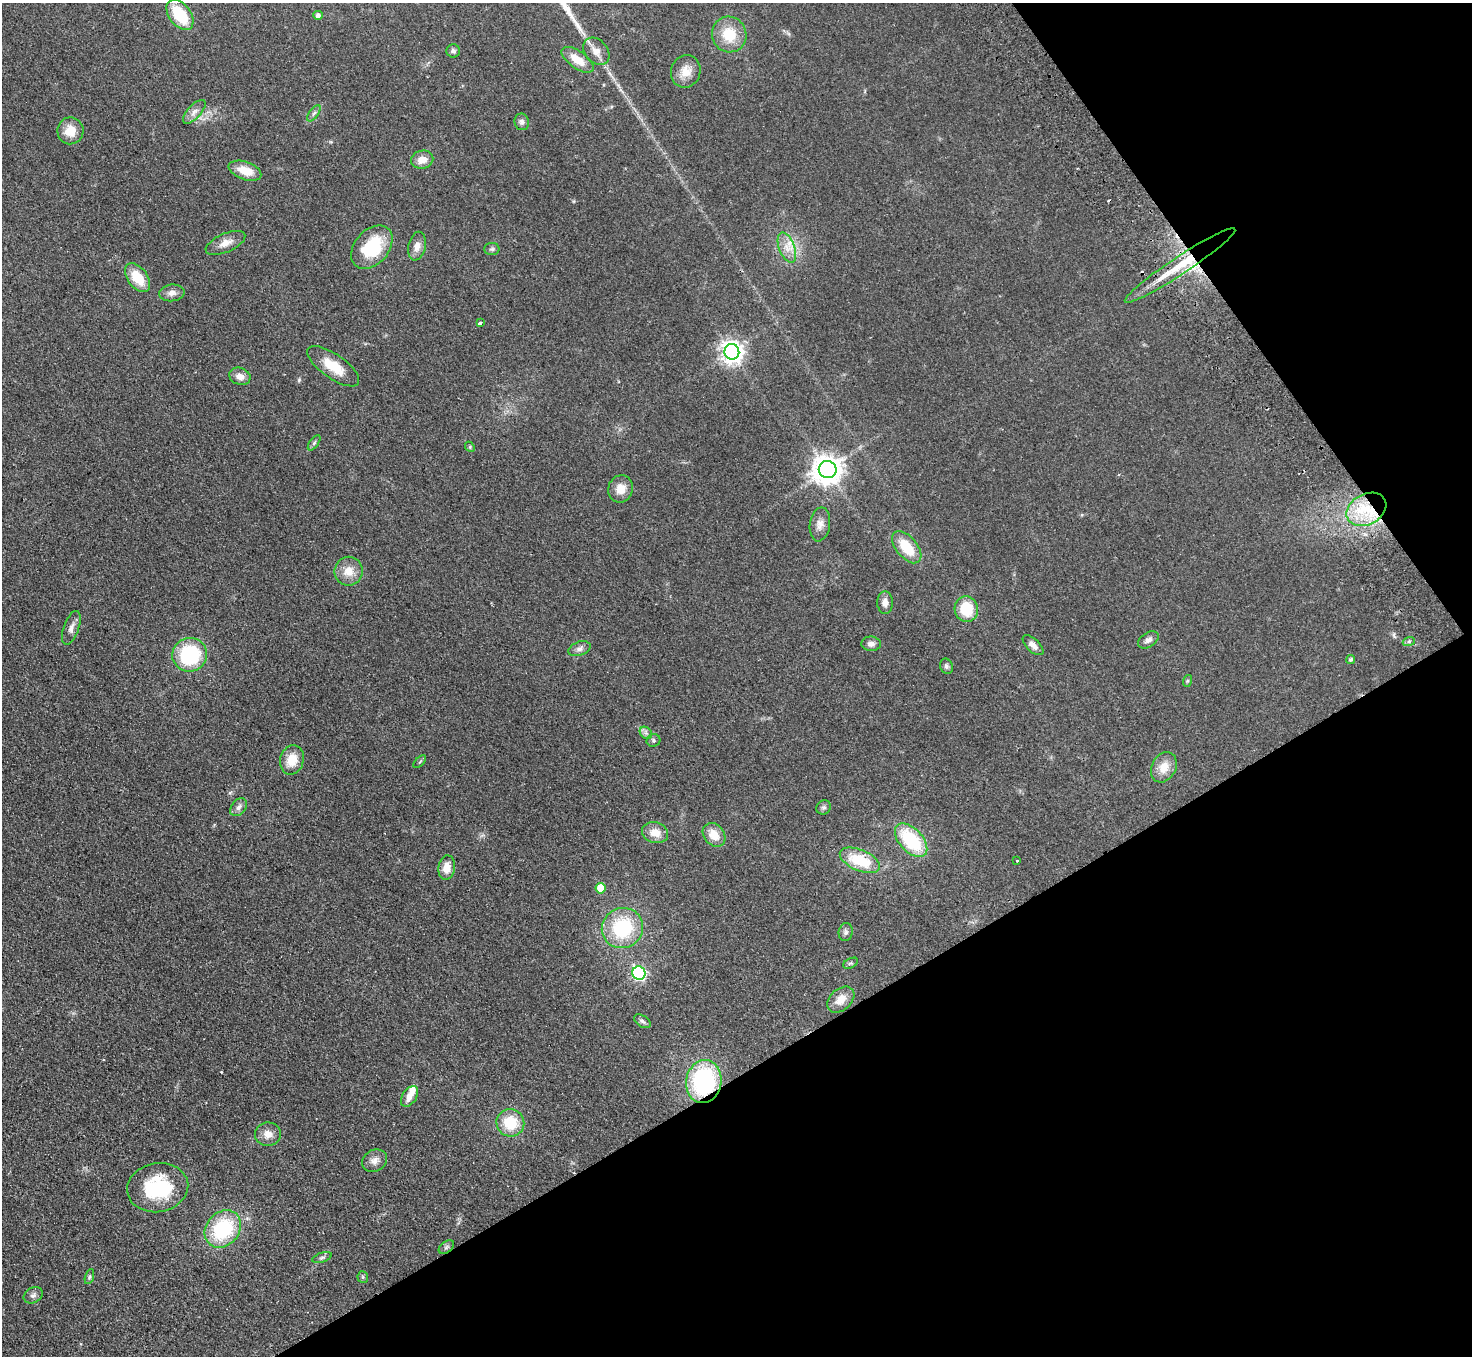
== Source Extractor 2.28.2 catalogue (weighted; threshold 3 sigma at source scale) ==
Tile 12 of 4 x 4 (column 4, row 3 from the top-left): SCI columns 4458-5927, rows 1686-3039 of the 5977 x 5939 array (HDU 1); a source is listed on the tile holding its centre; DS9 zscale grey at full resolution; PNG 1474 x 1358 px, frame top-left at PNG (2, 3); each listed source drawn as its Kron ellipse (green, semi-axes under 4 px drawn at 4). Shown black and unused: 29% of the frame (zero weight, under 2 of 3 exposures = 3% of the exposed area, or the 3 px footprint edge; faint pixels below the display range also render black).
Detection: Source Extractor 2.28.2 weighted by HDU 2 'WHT'; one run over the whole footprint, this tile lists its part. Background 0.061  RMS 0.0089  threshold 0.04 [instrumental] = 3 sigma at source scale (4.5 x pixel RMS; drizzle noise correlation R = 1.50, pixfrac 1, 0.05/0.05 arcsec/px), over >= 5 px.
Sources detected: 84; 5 cosmic-ray / hot-pixel residue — neither listed nor drawn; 2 inside a brighter listed object's ellipse — not listed separately; the other 77 listed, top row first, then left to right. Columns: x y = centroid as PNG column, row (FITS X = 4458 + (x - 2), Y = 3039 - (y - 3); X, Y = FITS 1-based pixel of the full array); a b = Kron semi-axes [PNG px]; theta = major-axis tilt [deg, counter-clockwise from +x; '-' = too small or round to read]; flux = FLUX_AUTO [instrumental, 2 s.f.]
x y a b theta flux
180 15 17 11 -53 33
318 15 4 4 - 2.9
729 34 18 17 - 22
453 51 7 6 - 2.4
596 51 15 11 -50 8.1
578 60 18 8 -35 14
686 71 16 14 73 11
194 112 15 6 47 4.9
314 113 9 4 54 2.3
522 122 8 7 - 3
70 131 13 13 - 13
422 160 11 9 12 9.1
245 171 17 9 -19 13
225 243 21 9 24 8
417 246 14 8 78 6.5
372 247 24 17 49 43
787 247 16 8 -69 8.9
492 249 7 6 - 2
1180 265 66 9 34 39
137 278 16 10 -53 20
172 293 13 8 5 4.8
480 323 3 3 - 11
732 352 8 7 - 580
333 366 30 12 -35 19
240 376 11 8 -20 6.6
314 443 9 4 54 1.8
470 447 5 4 - 1
828 470 9 8 - 1100
620 489 14 12 71 11
1366 509 21 15 28 33
820 524 17 10 81 6.5
907 547 19 10 -50 25
349 571 14 14 - 12
885 603 11 8 -88 5.2
966 609 13 11 -76 24
71 628 18 7 70 5.2
1148 640 11 7 33 3.8
1409 641 6 4 19 1.4
871 644 10 7 -2 3.8
1033 645 13 6 -43 5.1
579 649 11 7 20 3.7
190 655 17 17 - 59
1351 659 4 4 - 1.5
946 666 8 6 -66 2
1187 681 6 4 71 1.1
646 733 7 5 -45 2.5
653 740 7 6 - 1.8
292 760 15 11 75 15
420 762 8 3 45 1.1
1164 767 16 12 62 12
239 807 10 7 51 3.7
824 807 7 7 - 2
655 833 13 10 -15 11
714 835 13 10 -50 12
911 840 20 11 -47 55
860 860 21 10 -23 34
1017 861 3 3 - 2
447 868 12 8 81 9.6
600 888 5 5 - 19
622 928 21 20 - 59
846 932 9 7 80 2.6
851 963 8 4 27 1.6
639 973 7 6 - 130
841 1000 16 10 42 11
642 1021 9 5 -35 2.3
704 1082 21 17 79 97
410 1096 11 7 57 6.5
510 1123 14 13 - 26
268 1134 13 12 - 7.5
374 1161 13 10 32 6
158 1188 31 24 10 59
223 1229 20 16 48 63
446 1247 8 5 36 2
322 1258 10 4 18 2
89 1277 8 3 71 1.4
363 1277 6 5 - 1.3
33 1295 10 7 28 3.1
Overlapping masked pixels (flux is a lower limit): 3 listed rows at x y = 1180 265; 1366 509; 704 1082